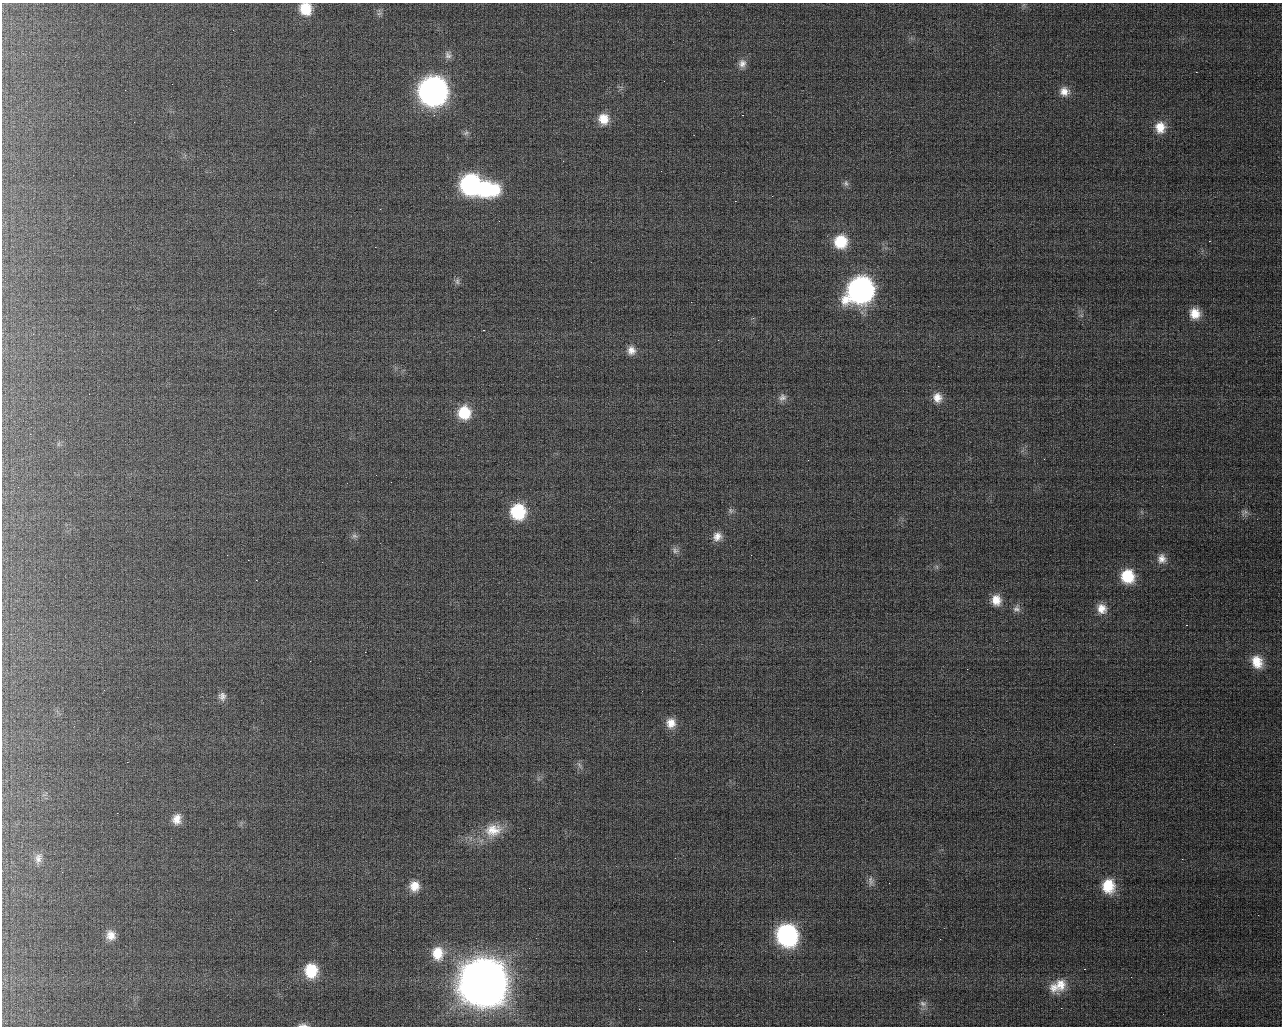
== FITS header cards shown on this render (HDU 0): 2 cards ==
NAXIS1  =                 1280 / length of data axis 1
NAXIS2  =                 1024 / length of data axis 2

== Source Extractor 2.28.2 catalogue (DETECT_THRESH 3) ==
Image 1280 x 1024 px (HDU 0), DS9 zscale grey, 1 PNG px = 1 image px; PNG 1284 x 1028 px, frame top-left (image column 1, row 1024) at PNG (2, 3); no overlay
Background 101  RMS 2.1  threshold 6.19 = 3 sigma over >= 5 px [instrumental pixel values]
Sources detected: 65; all 65 listed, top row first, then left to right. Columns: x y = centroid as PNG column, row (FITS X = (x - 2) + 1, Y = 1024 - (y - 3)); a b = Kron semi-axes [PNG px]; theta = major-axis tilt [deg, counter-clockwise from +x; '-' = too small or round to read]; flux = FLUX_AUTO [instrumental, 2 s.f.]
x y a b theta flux
305 9 11 10 - 3400
448 55 10 9 - 640
742 63 9 8 - 720
1196 72 3 2 - 110
433 91 16 15 - 110000
1064 91 9 8 - 1100
742 115 3 2 - 130
603 119 12 12 - 2300
1160 127 15 13 -90 2500
466 133 10 7 20 580
846 183 10 9 - 740
470 184 15 14 - 30000
486 189 26 17 -2 15000
735 201 2 2 - 83
1209 241 3 3 - 140
841 242 15 14 - 5100
457 281 10 7 -86 530
860 290 17 15 44 76000
275 310 2 2 - 63
1195 313 16 15 - 2900
483 330 3 2 - 170
631 350 10 9 - 1000
782 397 9 7 27 440
937 398 15 13 -74 2000
464 413 15 14 - 5200
58 444 7 4 71 240
730 511 8 4 -81 230
518 512 14 13 - 8700
1244 512 12 9 21 690
354 536 10 8 9 640
717 536 8 7 - 880
675 551 8 8 - 360
1162 559 12 12 - 1200
248 560 2 2 - 69
937 567 7 4 -89 290
1128 576 11 10 - 4600
996 600 12 10 -81 1900
1016 608 10 9 - 560
1102 609 9 8 - 1300
1186 625 3 3 - 140
365 652 2 2 - 79
1257 662 16 13 -63 2800
222 696 10 9 - 670
671 723 9 9 - 1400
127 762 2 2 - 56
579 765 8 4 -53 300
117 813 2 2 - 59
177 819 10 8 73 1200
493 830 25 19 13 3700
38 858 17 11 74 1300
1182 859 2 2 - 64
871 881 15 8 -87 770
414 886 15 14 - 2500
1108 886 18 16 -82 4500
111 935 8 7 - 1100
787 935 16 14 -68 32000
438 953 16 14 -88 3200
1084 969 2 2 - 100
311 971 13 11 85 4800
483 983 21 19 -82 730000
1061 984 14 11 88 1700
1054 988 11 11 - 1100
923 1003 11 8 -23 670
639 1009 2 2 - 72
303 1025 11 4 1 410
At the frame edge (FLAGS 8, measured only in part): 2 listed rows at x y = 305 9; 303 1025

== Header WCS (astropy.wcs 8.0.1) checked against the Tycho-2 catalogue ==
Header WCS as astropy/WCSLIB reads it (applying the file's SIP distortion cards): RA---TAN-SIP/DEC--TAN-SIP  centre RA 11:12:06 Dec -61:47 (168.02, -61.79 deg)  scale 0.263 arcsec/px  FOV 5.6' x 4.5'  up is -148 deg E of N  parity normal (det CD < 0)
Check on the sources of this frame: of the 60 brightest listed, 5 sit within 1.6 arcsec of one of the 5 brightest Tycho-2 stars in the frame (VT <= 12.19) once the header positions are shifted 0.35 arcsec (0.12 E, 0.33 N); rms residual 0.53 arcsec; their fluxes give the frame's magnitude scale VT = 23.08 - 2.5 log10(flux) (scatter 0.07 mag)
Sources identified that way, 5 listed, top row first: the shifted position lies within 1.6 arcsec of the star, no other Tycho-2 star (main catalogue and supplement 1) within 3.2 arcsec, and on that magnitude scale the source's flux lands within +1.5 / -3 mag of the star's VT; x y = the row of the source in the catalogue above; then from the Tycho-2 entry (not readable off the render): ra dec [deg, ICRS J2000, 3 dp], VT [Tycho-2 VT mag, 2 dp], TYC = Tycho-2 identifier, HIP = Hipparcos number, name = IAU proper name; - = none
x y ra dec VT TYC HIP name
433 91 167.962 -61.808 10.40 8959-529-1 - -
470 184 167.975 -61.804 12.19 8959-14-1 - -
860 290 168.035 -61.812 10.88 8959-89-1 - -
787 935 168.079 -61.770 11.89 8959-70-1 - -
483 983 168.042 -61.755 8.23 8959-439-1 54715 -